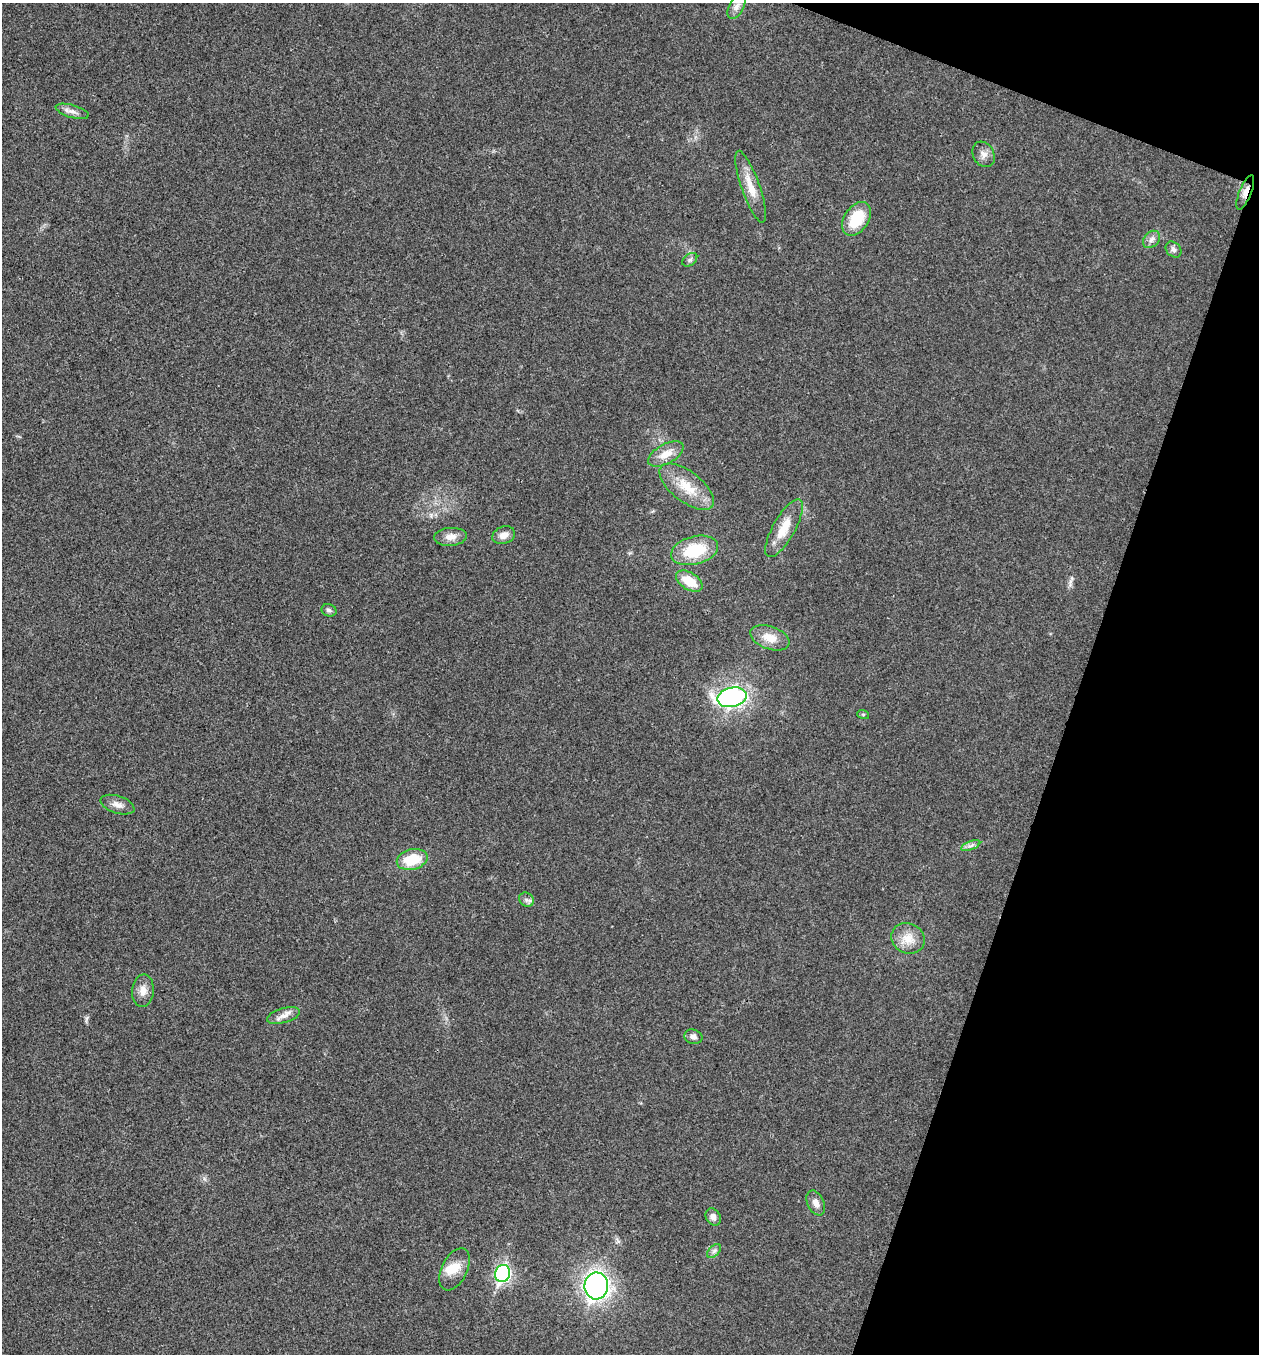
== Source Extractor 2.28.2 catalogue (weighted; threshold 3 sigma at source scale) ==
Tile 8 of 4 x 4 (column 4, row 2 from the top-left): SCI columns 4039-5295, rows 2707-4058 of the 5430 x 5417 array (HDU 1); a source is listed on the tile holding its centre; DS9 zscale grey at full resolution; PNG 1261 x 1356 px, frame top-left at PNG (2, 3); each listed source drawn as its Kron ellipse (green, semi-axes under 4 px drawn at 4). Shown black and unused: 17% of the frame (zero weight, under 3 of 4 exposures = <1% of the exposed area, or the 3 px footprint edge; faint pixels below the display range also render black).
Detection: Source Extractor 2.28.2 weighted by HDU 2 'WHT'; one run over the whole footprint, this tile lists its part. Background 0.0205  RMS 0.0057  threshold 0.0256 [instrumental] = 3 sigma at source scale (4.5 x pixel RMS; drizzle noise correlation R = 1.50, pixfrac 1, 0.05/0.05 arcsec/px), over >= 5 px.
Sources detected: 35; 1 inside a brighter object's white glare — neither listed nor drawn; the other 34 listed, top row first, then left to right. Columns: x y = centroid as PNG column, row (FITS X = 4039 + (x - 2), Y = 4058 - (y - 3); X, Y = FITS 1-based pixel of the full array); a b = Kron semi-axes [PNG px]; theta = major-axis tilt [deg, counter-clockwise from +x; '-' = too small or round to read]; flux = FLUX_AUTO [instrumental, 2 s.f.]
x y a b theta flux
736 7 13 7 62 3.3
72 111 17 6 -16 3.3
984 154 13 10 -60 3.6
751 187 38 9 -71 11
1245 192 18 6 68 3.9
857 219 18 12 56 18
1152 239 10 7 46 2.5
1173 250 9 7 -44 1.9
690 260 8 5 39 1.5
666 454 19 9 29 7.8
687 487 32 15 -38 15
784 528 32 11 61 12
504 535 12 8 20 4.2
450 537 16 9 5 4.9
694 550 24 14 15 24
689 581 15 8 -32 12
329 610 8 6 -17 1.6
770 638 20 11 -20 8.8
732 697 15 9 13 100
863 714 6 4 -19 0.66
117 805 18 8 -18 4
971 846 10 3 21 1.4
412 859 15 10 14 17
526 900 8 6 -39 1.8
908 938 17 15 -27 8.6
143 991 16 11 85 5.1
283 1016 17 7 15 4
693 1037 9 7 -17 2.5
816 1203 13 8 -64 4
713 1217 9 7 -55 2.9
714 1251 8 5 45 1.5
455 1269 23 13 64 8.8
502 1273 9 7 70 120
596 1286 13 11 83 190
Overlapping masked pixels (flux is a lower limit): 1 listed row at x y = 1245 192